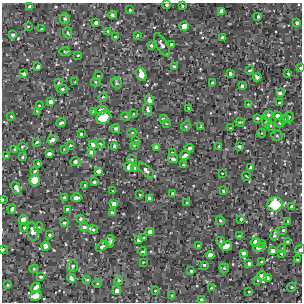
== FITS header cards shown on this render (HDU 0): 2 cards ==
NAXIS1  =                  300 / Width of image
NAXIS2  =                  300 / Height of image

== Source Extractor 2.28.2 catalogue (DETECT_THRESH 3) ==
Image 300 x 300 px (HDU 0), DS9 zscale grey, 1 PNG px = 1 image px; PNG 304 x 304 px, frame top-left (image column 1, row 300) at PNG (2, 3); each listed source drawn as its Kron ellipse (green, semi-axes under 4 px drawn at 4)
Background 1730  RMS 120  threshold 364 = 3 sigma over >= 5 px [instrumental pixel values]
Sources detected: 193; all 193 listed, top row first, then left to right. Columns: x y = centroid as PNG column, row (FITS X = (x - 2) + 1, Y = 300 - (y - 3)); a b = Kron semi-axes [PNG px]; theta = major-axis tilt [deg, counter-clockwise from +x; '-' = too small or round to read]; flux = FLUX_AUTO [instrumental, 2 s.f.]
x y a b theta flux
167 5 3 3 - 15000
30 6 4 3 - 12000
182 6 3 2 - 9600
130 10 3 3 - 9000
222 11 4 4 - 44000
112 15 4 3 - 21000
258 17 3 3 - 12000
65 19 5 5 - 17000
96 23 4 3 - 23000
297 23 3 3 - 18000
28 26 4 3 - 5400
184 26 4 4 - 83000
42 29 3 2 - 11000
108 31 4 4 - 12000
68 33 6 4 -70 11000
13 35 3 3 - 19000
137 35 3 2 - 9400
115 37 3 3 - 11000
222 37 3 3 - 15000
171 44 3 3 - 18000
151 45 4 3 - 17000
162 45 13 5 -60 32000
65 51 5 3 - 7400
78 55 3 2 - 7100
38 66 4 3 - 19000
174 67 4 3 - 18000
300 68 3 3 - 10000
250 70 4 3 - 8600
230 73 3 3 - 19000
288 73 3 2 - 7300
24 74 4 4 - 28000
141 74 7 5 -73 130000
98 76 3 3 - 6800
257 77 4 3 - 37000
75 82 3 3 - 7700
96 82 5 4 - 11000
58 83 4 2 - 6500
116 83 6 5 - 13000
212 83 3 3 - 15000
242 86 3 3 - 14000
62 89 5 4 - 15000
280 93 4 4 - 27000
103 97 4 3 - 7400
149 100 5 4 - 33000
50 102 4 4 - 35000
280 103 3 3 - 19000
248 104 3 3 - 5700
39 105 3 2 - 6200
148 109 6 4 -67 24000
189 109 3 2 - 10000
101 110 6 4 7 35000
37 111 4 3 - 6100
93 111 3 2 - 8100
133 114 3 2 - 6000
268 115 5 4 - 25000
277 115 4 3 - 29000
11 116 3 3 - 8900
126 116 4 3 - 8700
104 117 7 6 - 350000
289 117 5 5 - 15000
257 118 4 3 - 14000
163 119 4 4 - 16000
284 119 5 4 - 11000
240 122 4 3 - 9800
266 122 5 4 - 13000
61 123 5 3 - 14000
280 123 5 4 - 11000
166 124 3 2 - 6000
186 126 5 4 - 9900
271 126 5 4 - 10000
201 127 4 3 - 10000
230 128 3 2 - 5500
116 129 4 3 - 19000
132 133 4 4 - 8900
262 133 4 3 - 6300
81 134 3 3 - 11000
277 136 5 5 - 14000
52 140 5 4 - 36000
136 141 3 3 - 7200
37 142 3 3 - 16000
93 144 4 4 - 51000
100 144 5 3 - 8800
70 145 3 3 - 11000
134 145 3 3 - 8300
114 146 4 3 - 19000
219 146 3 3 - 7800
239 146 4 3 - 16000
22 147 4 3 - 8300
156 147 4 4 - 31000
189 148 4 3 - 23000
64 149 2 2 - 4500
15 150 4 3 - 14000
91 152 4 4 - 19000
172 153 4 3 - 12000
49 154 4 3 - 30000
185 155 5 3 - 35000
6 156 3 3 - 11000
23 157 3 3 - 8500
132 159 4 4 - 9500
173 159 5 3 - 18000
75 161 5 4 - 22000
38 163 3 2 - 9000
183 165 3 2 - 6900
129 167 5 5 - 100000
251 167 4 3 - 23000
134 168 4 3 - 22000
35 171 3 3 - 11000
98 171 4 4 - 35000
146 171 9 4 -43 23000
222 173 2 2 - 4500
246 176 5 2 - 7800
34 180 5 5 - 170000
94 182 4 3 - 18000
85 185 3 3 - 9500
16 188 6 4 -57 41000
113 191 3 3 - 8900
223 191 3 2 - 8300
173 193 4 3 - 13000
140 195 3 2 - 6300
64 197 3 3 - 12000
76 198 5 3 - 34000
149 198 4 3 - 24000
3 200 4 2 - 7500
187 203 3 3 - 11000
114 204 4 4 - 40000
275 204 7 7 - 440000
291 206 4 3 - 20000
12 209 5 3 - 13000
67 209 3 3 - 11000
112 213 4 3 - 15000
81 219 4 4 - 16000
241 219 3 3 - 12000
23 220 5 4 - 67000
220 220 5 4 - 10000
288 221 3 2 - 5700
64 223 3 3 - 12000
39 227 5 3 - 7300
84 227 5 4 - 20000
24 228 4 3 - 11000
93 230 5 4 - 15000
283 230 3 3 - 12000
33 231 9 5 -79 60000
150 232 4 4 - 39000
49 235 3 3 - 15000
274 235 5 3 - 16000
239 236 4 3 - 11000
144 238 3 3 - 9800
139 240 4 3 - 24000
110 241 6 3 80 16000
221 241 4 3 - 6600
256 242 5 4 - 75000
287 242 3 3 - 11000
262 243 4 3 - 12000
45 246 4 4 - 47000
102 246 7 4 31 16000
198 246 3 2 - 7900
226 246 6 4 27 95000
259 247 6 4 19 29000
282 248 4 3 - 6700
3 250 4 2 - 16000
300 250 5 4 - 22000
143 251 4 3 - 9300
272 251 4 4 - 42000
244 253 4 3 - 27000
281 253 3 3 - 11000
210 255 4 4 - 48000
298 260 3 3 - 11000
143 262 2 2 - 5000
261 262 4 3 - 9400
249 264 3 3 - 16000
204 265 3 3 - 9200
73 266 5 5 - 22000
224 268 5 4 - 11000
34 269 4 4 - 7300
191 271 3 3 - 9900
262 276 5 4 - 89000
41 277 4 3 - 12000
71 278 5 3 - 25000
267 278 4 3 - 17000
87 280 4 3 - 6700
119 280 4 4 - 11000
258 280 4 3 - 7300
97 283 5 3 - 7200
8 285 2 2 - 6400
291 287 5 4 - 13000
36 288 5 4 - 65000
211 288 3 3 - 8200
117 291 4 4 - 36000
155 291 4 2 - 5500
249 292 3 2 - 6500
172 295 3 3 - 6600
36 296 6 4 30 110000
201 299 3 2 - 9000
At the frame edge (FLAGS 8, measured only in part): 5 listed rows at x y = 167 5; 300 68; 3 200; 3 250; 300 250